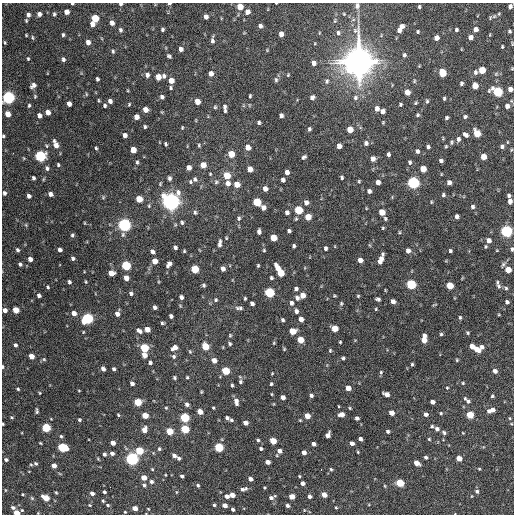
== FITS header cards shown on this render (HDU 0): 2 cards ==
NAXIS1  =                  512 / Axis length
NAXIS2  =                  512 / Axis length

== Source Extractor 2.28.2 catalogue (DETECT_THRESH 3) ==
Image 512 x 512 px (HDU 0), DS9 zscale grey, 1 PNG px = 1 image px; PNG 516 x 516 px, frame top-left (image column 1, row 512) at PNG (2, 3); no overlay
Background 1090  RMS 34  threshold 101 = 3 sigma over >= 5 px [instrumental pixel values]
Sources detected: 442; all 442 listed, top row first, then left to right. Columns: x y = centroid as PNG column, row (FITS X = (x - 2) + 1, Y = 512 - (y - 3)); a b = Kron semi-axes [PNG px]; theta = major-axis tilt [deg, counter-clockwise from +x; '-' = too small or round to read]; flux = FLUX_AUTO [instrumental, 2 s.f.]
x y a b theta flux
169 3 4 2 - 2.9e+03
72 4 3 2 - 2.2e+03
121 4 4 4 - 4.3e+03
357 6 8 6 79 7.0e+03
510 6 5 4 - 6.5e+03
240 7 5 4 - 3.4e+04
419 7 3 3 - 2.9e+03
66 12 5 4 - 1.6e+04
247 12 5 5 - 1.1e+04
39 14 4 4 - 8.4e+03
54 14 4 3 - 3.6e+03
344 14 4 3 - 2.0e+03
28 15 5 4 - 6.8e+03
494 16 7 6 - 6.2e+03
206 17 5 4 - 9.8e+03
95 18 5 5 - 5.9e+04
26 20 4 3 - 2.4e+03
335 21 6 4 83 3.0e+03
112 23 5 4 - 1.1e+04
92 24 5 4 - 1.5e+04
260 26 4 4 - 6.3e+03
401 27 6 4 75 1.2e+04
476 29 5 5 - 1.2e+04
120 30 6 5 - 4.6e+03
163 30 4 3 - 3.9e+03
399 30 4 4 - 8.7e+03
456 30 4 4 - 4.0e+03
509 31 4 4 - 3.6e+03
418 32 3 2 - 2.7e+03
338 33 7 6 - 5.8e+03
281 34 5 4 - 1.5e+04
26 35 3 2 - 2.0e+03
63 35 4 3 - 3.5e+03
33 37 6 3 -81 2.6e+03
470 37 5 4 - 1.1e+04
436 38 5 4 - 1.3e+04
212 40 8 4 90 6.2e+03
5 42 4 3 - 2.6e+03
88 42 5 4 - 1.1e+04
512 44 6 2 -85 2.0e+03
502 47 3 2 - 2.4e+03
181 49 5 4 - 9.3e+03
267 50 4 4 - 1.8e+03
113 51 6 4 82 3.5e+03
404 55 6 5 - 4.5e+03
169 56 6 4 -42 4.1e+03
28 59 5 3 - 2.6e+03
63 59 5 4 - 5.2e+03
358 61 13 11 88 3.1e+06
314 63 5 5 - 9.2e+03
482 70 5 5 - 4.9e+04
475 72 6 5 - 5.8e+03
211 73 5 4 - 1.2e+04
442 73 6 5 - 6.6e+04
147 75 6 5 - 7.4e+03
288 75 5 3 - 2.2e+03
164 76 5 5 - 5.4e+03
158 77 5 5 - 2.1e+04
97 79 4 3 - 4.1e+03
276 80 7 5 -76 4.5e+03
171 81 5 4 - 2.0e+04
327 81 7 6 - 5.7e+03
414 81 6 4 -84 3.0e+03
461 83 4 3 - 4.0e+03
33 85 6 4 41 8.7e+03
475 86 5 5 - 3.0e+04
171 88 4 3 - 2.9e+03
510 89 4 4 - 1.2e+04
407 92 5 4 - 2.0e+04
497 92 6 5 - 1.8e+05
86 94 5 3 - 2.0e+03
35 96 5 4 - 2.6e+03
250 96 3 3 - 2.7e+03
8 97 5 5 - 5.1e+05
162 97 5 4 - 5.2e+03
312 97 5 5 - 7.3e+03
355 97 7 7 - 7.2e+03
444 98 4 3 - 2.8e+03
99 101 4 3 - 2.4e+03
110 101 4 4 - 8.3e+03
197 101 5 4 - 2.5e+04
427 101 5 4 - 3.2e+03
416 103 5 4 - 2.6e+03
69 104 4 4 - 1.3e+04
129 104 4 3 - 2.2e+03
400 104 3 3 - 3.2e+03
29 105 5 4 - 3.1e+03
105 106 4 4 - 3.6e+03
507 106 5 5 - 1.1e+04
215 107 5 5 - 3.0e+03
225 108 8 3 -84 7.0e+03
377 109 6 5 - 9.9e+03
145 110 5 4 - 1.9e+04
383 111 5 4 - 9.3e+03
48 112 5 4 - 1.7e+04
8 114 5 4 - 2.2e+04
39 115 5 4 - 1.0e+04
281 115 5 4 - 6.7e+03
418 115 4 4 - 3.1e+03
136 117 5 4 - 1.8e+04
465 117 5 5 - 4.1e+03
447 118 4 3 - 3.8e+03
259 122 4 3 - 4.0e+03
383 122 4 3 - 2.1e+03
145 127 3 3 - 3.7e+03
182 128 4 3 - 2.0e+03
309 129 5 4 - 4.4e+03
350 129 5 5 - 3.3e+04
477 133 6 5 - 5.6e+04
125 135 4 4 - 1.0e+04
466 135 6 4 -34 6.4e+03
3 136 3 3 - 2.7e+03
458 139 6 4 77 6.2e+03
451 142 6 5 - 3.9e+03
366 143 6 6 - 6.9e+03
166 144 4 3 - 3.3e+03
56 145 9 5 -70 1.7e+04
199 145 5 4 - 2.7e+03
339 146 5 4 - 1.4e+04
446 146 4 3 - 2.4e+03
502 146 5 4 - 5.3e+03
248 147 5 5 - 2.0e+04
428 147 4 3 - 4.7e+03
96 148 3 3 - 2.8e+03
133 150 5 4 - 2.8e+04
417 151 5 4 - 5.7e+03
13 153 3 2 - 2.6e+03
231 154 5 5 - 3.9e+04
388 154 4 3 - 5.6e+03
40 156 5 5 - 2.9e+05
304 157 5 3 - 4.6e+03
483 157 5 4 - 2.6e+04
373 159 5 5 - 1.2e+04
441 161 4 4 - 5.6e+03
137 162 5 4 - 3.5e+03
410 162 5 4 - 4.0e+03
58 165 5 4 - 2.7e+03
203 165 5 5 - 2.3e+04
189 167 5 4 - 1.3e+04
47 168 6 4 -80 5.3e+03
250 169 5 4 - 2.0e+04
423 169 5 5 - 3.3e+04
287 172 4 4 - 1.0e+04
210 174 4 3 - 2.0e+03
227 175 5 5 - 4.7e+04
342 177 4 3 - 3.4e+03
33 178 4 3 - 4.9e+03
169 178 6 4 -78 5.1e+03
44 179 5 3 - 2.2e+03
195 179 7 5 -85 5.1e+03
283 180 4 4 - 6.8e+03
359 181 4 3 - 2.4e+03
190 182 5 4 - 3.5e+03
216 182 6 6 - 4.7e+03
378 182 5 4 - 1.2e+04
449 182 5 4 - 1.1e+04
228 183 6 5 - 1.2e+04
413 183 5 5 - 4.4e+05
237 184 5 5 - 2.5e+04
265 189 5 4 - 1.3e+04
369 191 4 4 - 6.6e+03
4 193 5 4 - 5.7e+03
50 194 4 4 - 8.7e+03
443 195 5 4 - 3.7e+03
29 196 4 4 - 7.2e+03
509 196 4 3 - 4.7e+03
103 197 5 5 - 2.6e+03
139 199 5 5 - 3.8e+04
171 201 7 7 - 1.3e+06
510 201 5 4 - 9.2e+03
257 202 5 5 - 8.0e+04
431 202 4 4 - 2.1e+03
306 203 5 5 - 1.1e+04
263 207 5 5 - 1.2e+04
473 207 5 5 - 4.8e+03
366 208 5 3 - 1.7e+03
298 210 5 5 - 1.1e+05
195 212 7 5 -88 4.3e+03
287 212 5 4 - 7.4e+03
382 212 5 5 - 3.3e+04
457 216 4 4 - 7.3e+03
308 217 5 5 - 3.4e+04
239 218 6 5 - 4.6e+03
385 218 5 4 - 3.2e+03
296 219 6 4 69 3.1e+03
182 222 5 4 - 3.8e+03
85 223 4 2 - 1.8e+03
26 225 5 4 - 2.7e+03
124 225 5 5 - 6.1e+05
383 228 5 4 - 2.7e+03
259 231 5 4 - 7.0e+03
289 231 4 4 - 4.9e+03
506 231 5 5 - 4.0e+05
399 232 5 3 - 2.2e+03
72 235 5 4 - 3.6e+03
226 238 4 3 - 1.9e+03
273 238 5 5 - 4.1e+04
489 240 5 5 - 1.0e+04
220 243 9 4 85 7.5e+03
294 246 4 3 - 3.8e+03
175 247 4 4 - 5.6e+03
486 247 4 3 - 2.5e+03
326 248 4 4 - 5.1e+03
512 249 4 4 - 4.0e+03
17 250 6 5 - 4.9e+03
60 250 4 4 - 7.8e+03
264 250 5 4 - 2.3e+03
497 250 4 3 - 1.7e+03
184 251 3 3 - 2.3e+03
408 251 5 5 - 1.1e+04
450 251 3 3 - 3.5e+03
152 252 5 4 - 7.9e+03
73 258 4 4 - 5.3e+03
30 259 5 4 - 1.1e+04
381 259 10 4 69 1.9e+04
360 260 4 4 - 1.4e+04
155 261 5 4 - 2.5e+04
20 264 6 5 - 4.8e+03
169 264 6 4 56 1.2e+04
258 265 4 3 - 2.5e+03
503 265 9 4 58 5.1e+03
126 266 5 5 - 1.7e+05
278 268 8 4 -60 2.5e+04
195 269 5 5 - 7.8e+04
223 269 5 4 - 9.1e+03
508 270 5 5 - 3.3e+04
111 273 5 5 - 2.6e+04
281 273 6 5 - 4.9e+04
126 278 5 4 - 1.6e+04
271 278 4 3 - 3.6e+03
69 282 4 3 - 5.1e+03
85 282 5 3 - 2.2e+03
497 282 5 4 - 2.8e+03
411 284 5 5 - 2.0e+05
204 285 4 4 - 3.5e+03
450 285 5 5 - 5.1e+04
499 286 8 6 -74 5.5e+03
48 287 4 3 - 2.9e+03
506 288 5 5 - 3.9e+03
296 289 4 4 - 5.2e+03
385 290 4 2 - 1.6e+03
131 293 4 4 - 4.4e+03
269 293 5 5 - 2.0e+05
39 295 4 3 - 6.4e+03
303 295 5 4 - 2.1e+04
334 296 5 3 - 2.3e+03
358 296 4 4 - 2.4e+03
181 297 4 4 - 7.4e+03
245 298 3 3 - 2.9e+03
297 298 5 5 - 7.6e+03
378 299 5 3 - 4.8e+03
216 300 5 5 - 3.2e+03
393 301 5 4 - 9.5e+03
507 302 4 4 - 6.2e+03
291 303 6 5 - 7.0e+03
341 303 6 4 89 3.5e+03
252 304 4 4 - 6.7e+03
435 305 7 2 21 1.8e+03
155 307 4 4 - 6.2e+03
239 308 10 5 -6 6.5e+03
376 309 4 4 - 2.1e+03
5 310 5 4 - 9.9e+03
16 310 5 4 - 3.4e+04
296 311 5 4 - 7.1e+03
74 313 5 4 - 1.4e+04
117 314 5 4 - 1.2e+04
171 316 4 4 - 6.3e+03
460 317 5 4 - 3.2e+03
87 318 5 5 - 3.0e+05
301 319 4 4 - 1.3e+04
283 320 4 3 - 4.0e+03
162 323 4 3 - 3.1e+03
335 328 5 5 - 3.6e+04
147 329 5 4 - 2.0e+04
139 331 6 4 -39 7.4e+03
292 331 5 5 - 4.0e+04
83 332 4 3 - 1.7e+03
467 333 5 4 - 2.9e+03
441 334 4 4 - 3.0e+03
230 335 5 4 - 2.6e+03
424 339 8 4 87 2.9e+04
300 340 5 4 - 3.7e+04
340 342 3 3 - 2.3e+03
274 343 4 4 - 2.1e+03
230 344 4 3 - 3.5e+03
15 345 4 4 - 5.1e+03
205 346 5 5 - 5.5e+04
472 346 4 4 - 1.6e+04
174 347 6 5 - 1.5e+04
482 347 7 6 - 9.2e+03
144 348 5 5 - 1.1e+05
284 349 4 4 - 2.4e+03
476 349 6 4 -42 2.3e+04
330 350 5 4 - 2.8e+03
190 352 5 4 - 2.6e+03
144 355 5 4 - 1.9e+04
31 356 5 4 - 2.0e+04
174 356 5 5 - 4.2e+03
343 358 3 3 - 3.5e+03
44 359 5 4 - 2.7e+03
214 360 5 4 - 1.6e+04
457 360 4 3 - 2.4e+03
150 362 4 3 - 4.9e+03
412 364 3 3 - 2.9e+03
2 367 4 2 - 2.9e+03
103 369 4 4 - 8.3e+03
114 369 4 3 - 4.5e+03
225 371 5 5 - 8.9e+04
495 371 5 5 - 9.7e+03
381 372 6 5 - 3.3e+03
272 373 3 3 - 1.8e+03
187 377 3 3 - 2.4e+03
175 378 4 3 - 3.4e+03
240 382 6 5 - 4.2e+03
132 383 4 4 - 7.7e+03
463 383 4 4 - 2.3e+03
271 384 3 3 - 2.9e+03
232 385 4 3 - 2.9e+03
348 388 5 4 - 1.7e+04
447 388 3 3 - 2.1e+03
18 389 3 3 - 3.0e+03
79 391 4 2 - 1.6e+03
40 393 4 3 - 1.8e+03
272 394 4 2 - 1.7e+03
386 394 6 4 -25 1.4e+04
311 395 4 4 - 5.5e+03
492 396 4 4 - 3.2e+03
283 397 4 4 - 1.1e+04
467 400 11 4 -43 6.8e+03
236 401 7 4 -79 1.1e+04
138 402 5 5 - 7.4e+04
432 402 4 4 - 1.1e+04
187 404 5 5 - 6.6e+03
166 408 4 4 - 2.2e+03
213 408 3 2 - 2.0e+03
350 408 4 4 - 2.2e+03
492 410 5 4 - 1.1e+04
37 411 6 3 -89 4.0e+03
489 411 5 4 - 6.4e+03
200 412 5 4 - 2.1e+04
391 413 4 4 - 1.9e+04
441 413 4 3 - 2.4e+03
341 414 5 4 - 1.3e+04
426 414 4 4 - 7.5e+03
118 415 4 3 - 2.4e+03
145 415 5 4 - 3.2e+04
470 415 5 5 - 5.6e+04
307 416 4 4 - 2.6e+04
12 417 4 3 - 2.7e+03
185 418 5 5 - 1.4e+05
227 418 4 4 - 5.0e+03
357 418 4 4 - 6.5e+03
510 418 5 3 - 2.3e+03
79 420 4 4 - 3.0e+03
231 420 5 3 - 3.9e+03
245 423 4 4 - 1.4e+04
3 424 3 2 - 2.2e+03
432 426 4 3 - 3.0e+03
46 427 5 5 - 1.2e+05
185 429 5 5 - 8.9e+04
437 429 5 5 - 6.6e+03
144 430 6 5 - 1.7e+04
169 431 5 4 - 5.4e+04
388 431 4 3 - 4.3e+03
444 432 6 4 -56 4.2e+03
463 433 3 2 - 1.5e+03
328 435 5 4 - 1.4e+04
61 436 4 4 - 3.3e+03
360 439 4 4 - 6.2e+03
429 439 4 4 - 2.3e+03
258 440 4 4 - 3.2e+03
273 441 5 4 - 4.1e+04
40 443 3 3 - 2.0e+03
113 443 4 4 - 1.4e+04
352 443 4 4 - 9.1e+03
314 444 4 4 - 8.1e+03
62 447 6 5 - 1.5e+05
219 447 5 5 - 1.5e+05
159 449 5 4 - 3.6e+03
261 449 4 3 - 3.8e+03
139 451 5 5 - 8.2e+04
279 451 5 5 - 1.0e+04
304 452 4 4 - 1.1e+04
358 452 3 3 - 2.0e+03
112 453 4 4 - 7.5e+03
104 454 4 4 - 4.5e+03
174 456 5 4 - 8.6e+03
426 457 4 4 - 4.3e+03
179 458 4 4 - 4.7e+03
459 458 4 4 - 2.4e+04
132 459 5 5 - 5.5e+05
6 460 4 4 - 4.4e+03
268 462 4 4 - 1.1e+04
36 463 5 4 - 3.7e+03
416 463 5 4 - 1.9e+04
31 465 5 3 - 2.4e+03
54 466 4 4 - 1.6e+04
152 469 4 3 - 2.1e+03
321 469 3 2 - 3.5e+03
331 469 5 4 - 2.7e+03
479 469 4 3 - 2.1e+03
182 476 4 3 - 5.1e+03
299 476 4 3 - 2.2e+03
144 477 5 4 - 2.1e+04
250 479 4 4 - 9.7e+03
151 482 5 5 - 5.2e+03
302 483 4 4 - 8.6e+03
400 483 5 4 - 7.9e+04
144 485 6 5 - 4.1e+03
198 485 4 4 - 3.5e+03
385 486 5 3 - 2.1e+03
110 487 2 2 - 2.1e+03
264 488 3 3 - 2.3e+03
243 489 9 4 11 7.1e+03
5 490 4 3 - 1.6e+03
477 491 6 5 - 5.2e+03
56 492 3 3 - 2.1e+03
104 492 3 3 - 3.7e+03
176 492 5 3 - 1.9e+03
92 493 4 4 - 8.3e+03
23 494 3 2 - 2.2e+03
232 495 4 4 - 1.6e+04
324 495 5 4 - 2.1e+04
227 496 4 4 - 1.0e+04
292 496 4 4 - 2.6e+04
310 496 4 4 - 5.8e+03
272 497 7 4 25 7.4e+03
46 498 5 4 - 4.5e+04
103 501 3 3 - 2.7e+03
90 505 4 3 - 2.0e+03
108 505 5 4 - 3.5e+03
214 505 3 3 - 3.0e+03
225 505 4 4 - 1.2e+04
288 506 4 4 - 4.8e+03
13 508 5 4 - 5.2e+03
135 508 4 4 - 1.8e+04
336 508 4 3 - 2.0e+03
148 509 4 3 - 1.9e+03
233 509 4 3 - 4.3e+03
22 510 4 3 - 1.9e+03
125 512 4 3 - 2.1e+03
16 513 5 3 - 3.5e+04
At the frame edge (FLAGS 8, measured only in part): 14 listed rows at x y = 169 3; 72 4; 121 4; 357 6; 240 7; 512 44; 510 89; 8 97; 3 136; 512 249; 5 310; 2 367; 3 424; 16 513